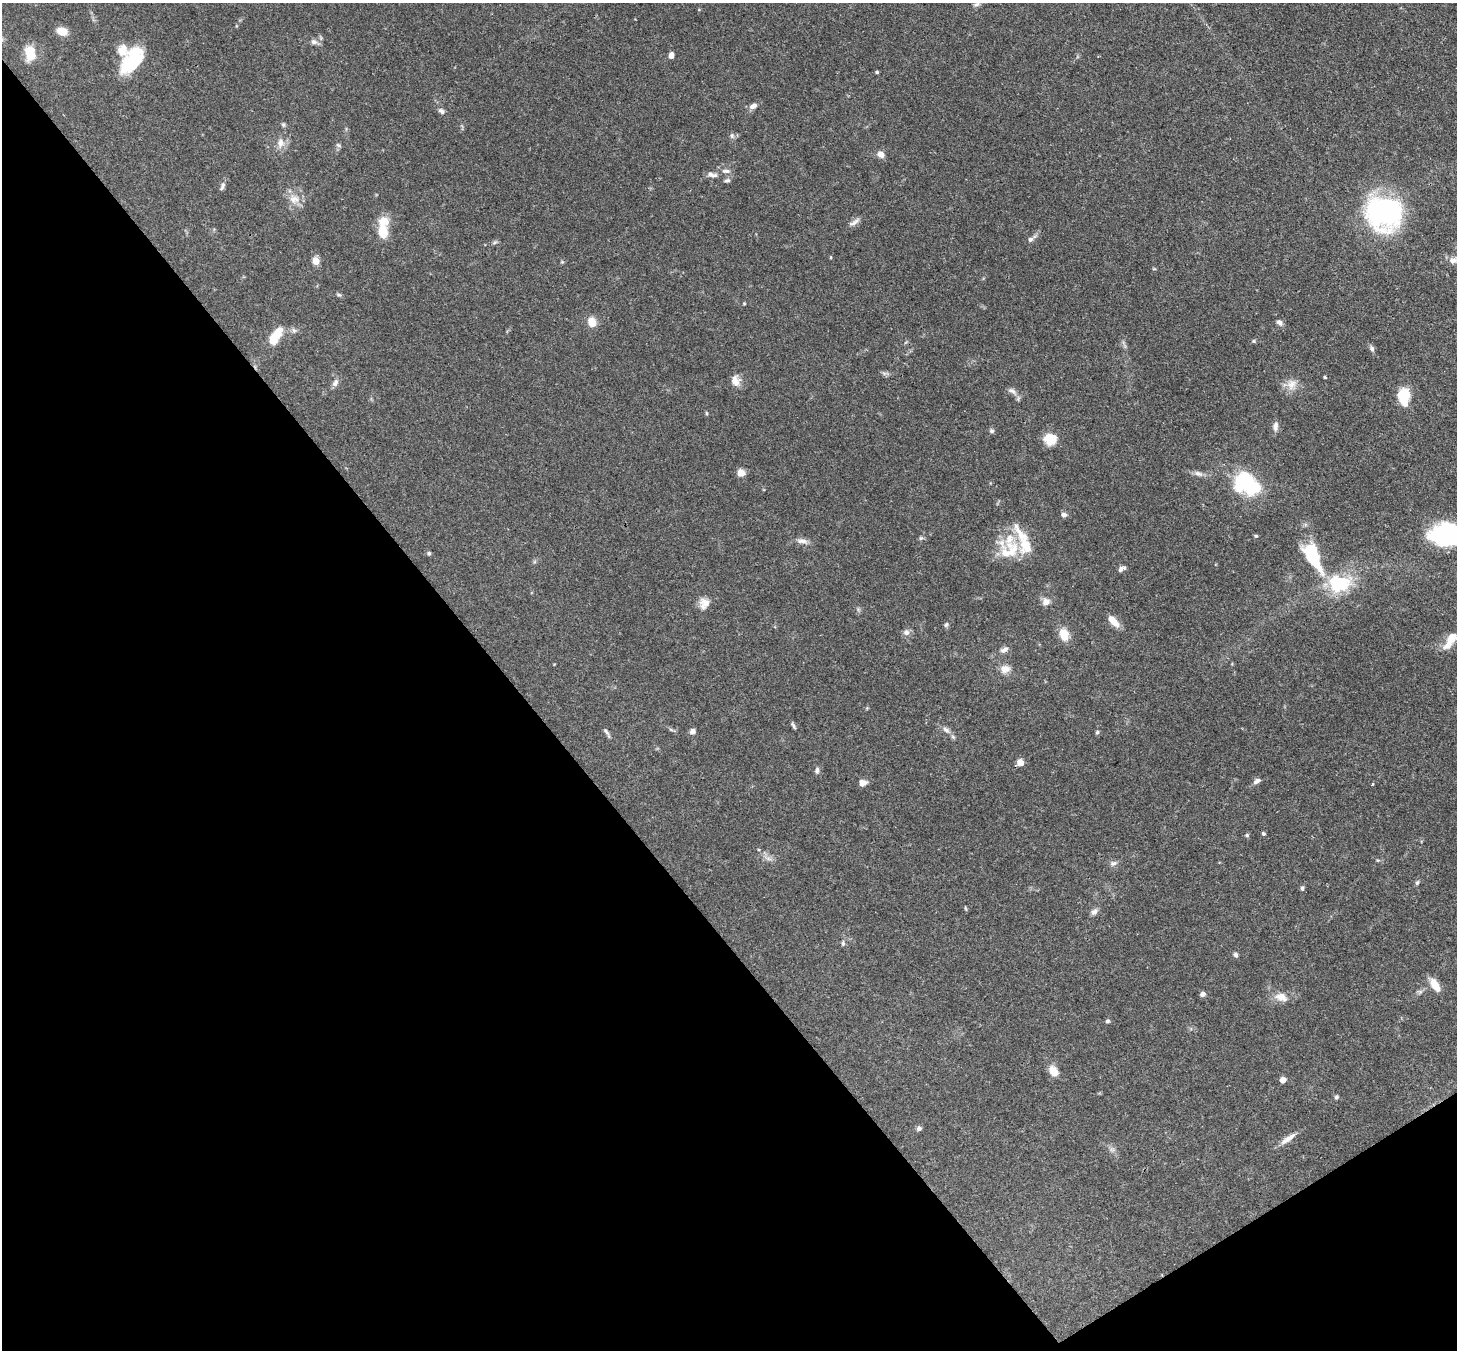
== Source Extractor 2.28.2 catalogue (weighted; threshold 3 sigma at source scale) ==
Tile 14 of 4 x 4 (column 2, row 4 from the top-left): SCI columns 1545-2999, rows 371-1718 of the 6007 x 5984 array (HDU 1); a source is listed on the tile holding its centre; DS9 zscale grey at full resolution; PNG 1459 x 1352 px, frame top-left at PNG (2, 3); no overlay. Shown black and unused: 38% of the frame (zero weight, under 3 of 4 exposures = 8% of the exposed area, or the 3 px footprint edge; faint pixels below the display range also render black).
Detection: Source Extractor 2.28.2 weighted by HDU 2 'WHT'; one run over the whole footprint, this tile lists its part. Background 0.117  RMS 0.0042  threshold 0.019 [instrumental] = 3 sigma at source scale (4.5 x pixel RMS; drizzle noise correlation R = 1.50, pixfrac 1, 0.05/0.05 arcsec/px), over >= 5 px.
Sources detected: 111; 4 inside a brighter object's white glare — not listed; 7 inside a brighter listed object's ellipse — not listed separately; the other 100 listed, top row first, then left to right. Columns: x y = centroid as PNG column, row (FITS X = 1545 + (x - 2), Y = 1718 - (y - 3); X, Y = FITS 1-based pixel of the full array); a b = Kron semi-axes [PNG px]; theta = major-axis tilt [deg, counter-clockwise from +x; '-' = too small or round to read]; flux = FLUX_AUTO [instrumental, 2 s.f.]
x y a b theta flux
976 4 9 4 1 1.1
62 31 10 7 -18 5.8
314 42 9 7 -17 1.6
30 53 19 12 -79 7.8
671 55 7 5 77 1.7
132 62 34 18 48 19
877 72 4 3 - 0.58
753 106 10 6 26 2.1
441 111 9 7 -45 1.4
283 125 6 5 - 0.72
732 136 7 5 72 1
280 143 13 9 87 3.5
338 145 6 4 -44 0.75
881 154 8 7 - 2.6
726 171 12 5 -3 1.7
712 175 14 6 -11 1.9
727 180 8 4 5 0.9
222 186 12 5 67 1.4
294 199 16 13 -12 4.9
1384 212 36 33 -15 75
855 222 17 5 36 1.9
382 231 15 10 -85 8.8
1030 239 6 6 - 1.1
495 243 8 3 19 0.72
316 261 5 5 - 8.2
1453 261 13 9 13 3.1
1154 269 6 3 -1 0.4
339 295 7 4 -29 0.71
744 304 5 3 - 0.38
592 322 5 5 - 16
1279 322 10 6 -41 1.4
294 330 8 6 -68 1.1
275 335 21 10 51 9
1254 341 5 5 - 0.53
1372 349 9 6 -67 1.2
885 373 11 4 4 1
1325 377 4 3 - 0.52
735 381 14 10 -71 3.8
335 383 10 7 64 1.9
1292 384 16 11 50 4.3
1012 391 15 6 -34 2
1403 394 17 15 86 9.1
706 413 5 3 - 0.46
1275 426 13 7 86 2
991 431 7 6 - 0.85
1050 439 14 13 - 6.9
741 473 5 5 - 7.9
1198 474 14 6 -20 2
1246 482 33 19 -41 31
1064 515 8 6 -3 1.2
1448 532 32 22 5 33
1256 536 5 3 - 0.46
921 538 6 5 - 0.73
1009 539 19 15 76 10
802 541 15 7 -4 2.4
1026 546 22 18 -88 10
429 553 5 5 - 0.68
1313 556 38 15 -63 24
1122 569 11 6 26 1.3
1339 584 31 23 3 22
1046 602 9 9 - 2.7
704 603 15 12 71 4
1114 621 17 7 -45 4.3
946 625 7 5 62 0.76
906 632 8 8 - 1.8
1064 634 14 9 -76 6.6
1450 640 27 10 56 6.1
1004 649 12 6 25 1.8
1005 669 12 10 14 3.4
793 725 9 4 -59 0.91
946 730 12 6 -40 2
693 731 7 6 - 1.7
606 732 14 4 -58 1.2
1097 732 5 5 - 0.74
1020 763 5 5 - 6.9
817 770 8 5 85 1.1
1257 781 9 5 33 1.7
862 783 7 6 - 3
1372 784 3 3 - 0.61
1263 834 4 4 - 0.77
1247 835 5 5 - 0.64
759 850 4 3 - 0.37
768 858 9 4 -19 1.3
1113 863 10 6 2 1.4
1417 883 7 5 58 0.82
1302 888 6 5 - 0.81
965 908 7 3 -71 0.44
1094 911 11 7 32 1.6
843 943 8 5 82 0.86
1235 955 7 5 -72 0.96
1435 985 18 9 -59 5
1203 994 5 4 - 2.4
1281 997 18 11 -14 4.7
1108 1021 6 4 4 0.72
1053 1071 12 9 -54 4.6
1283 1080 5 4 - 4.5
1336 1097 6 5 - 0.75
919 1128 7 6 - 1.1
1288 1138 22 7 37 3.7
1112 1150 7 4 -19 1
Isophote crosses this tile's border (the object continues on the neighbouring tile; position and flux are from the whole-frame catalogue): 2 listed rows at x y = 1453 261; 1448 532